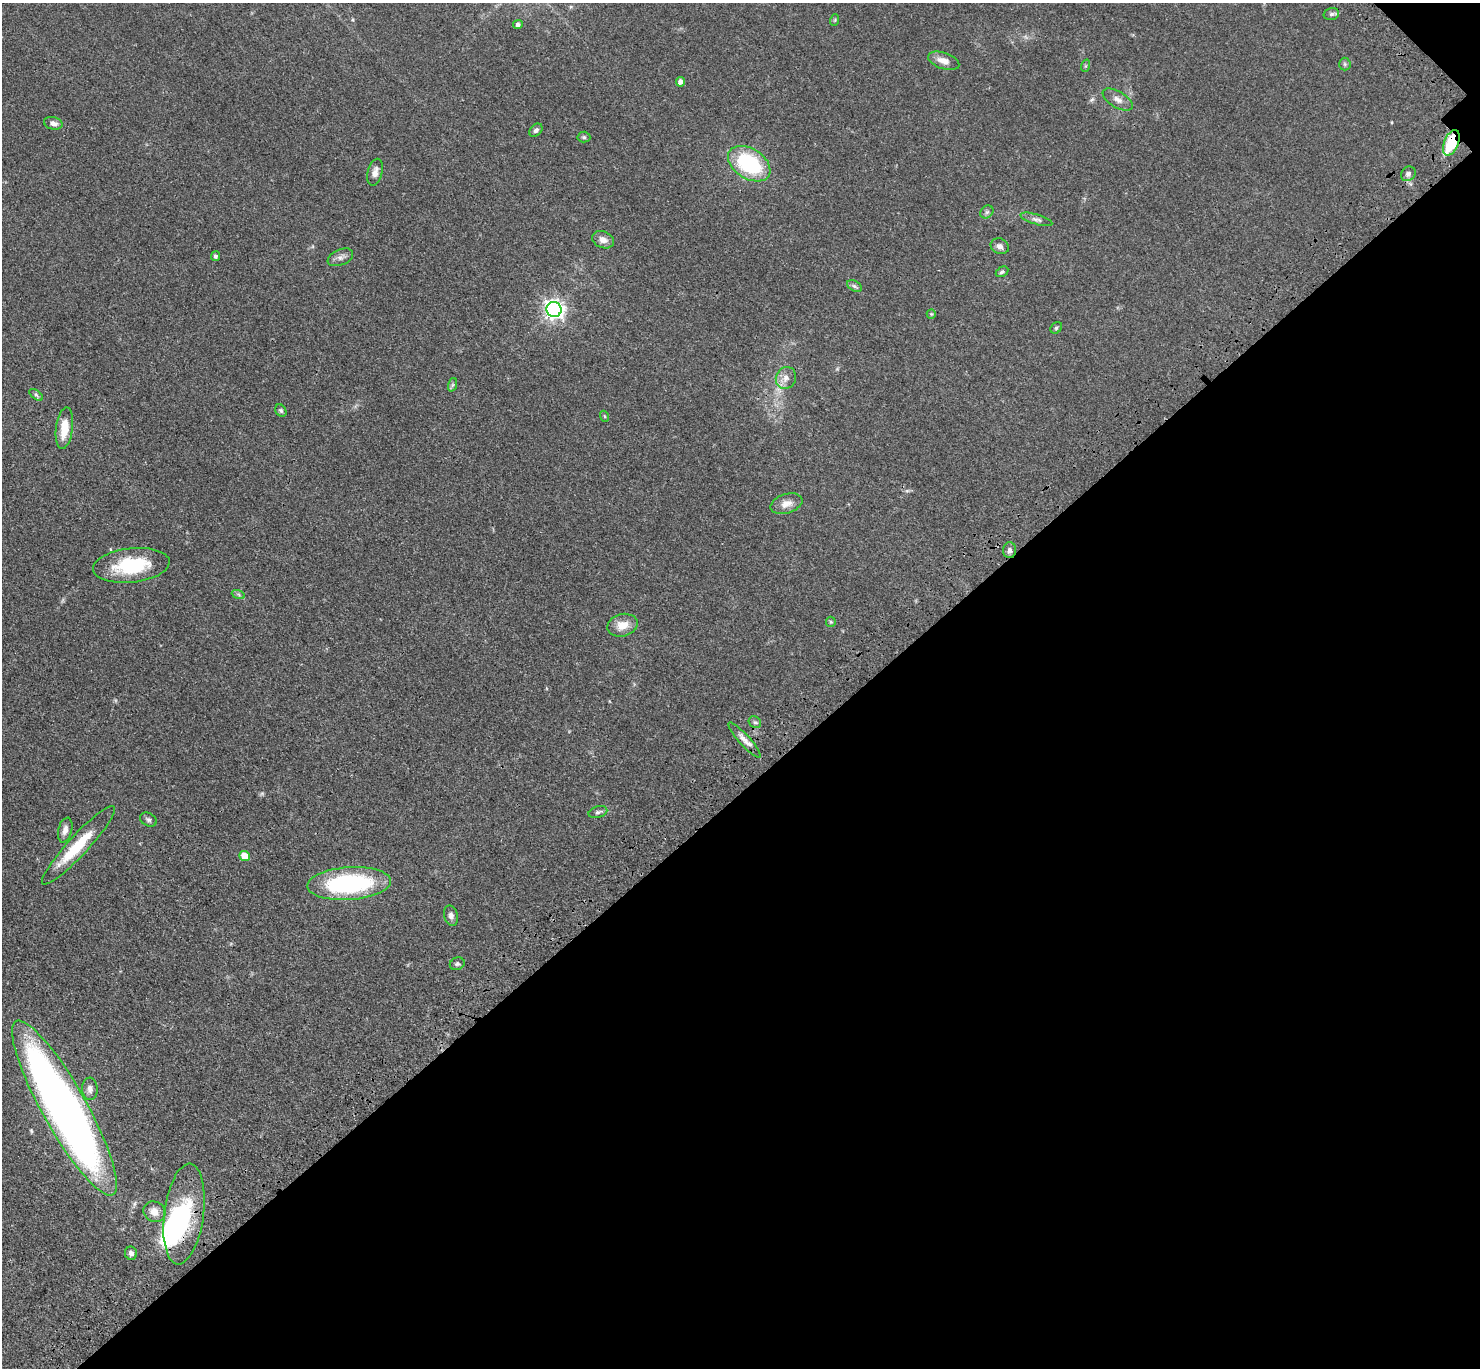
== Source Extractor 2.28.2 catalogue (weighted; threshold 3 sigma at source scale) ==
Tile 12 of 4 x 4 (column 4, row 3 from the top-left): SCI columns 4533-6010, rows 1761-3126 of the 6111 x 6111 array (HDU 1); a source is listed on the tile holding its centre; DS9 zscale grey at full resolution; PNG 1482 x 1370 px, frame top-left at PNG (2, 3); each listed source drawn as its Kron ellipse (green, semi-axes under 4 px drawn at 4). Shown black and unused: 43% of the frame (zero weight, under 3 of 4 exposures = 6% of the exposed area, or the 3 px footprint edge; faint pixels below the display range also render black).
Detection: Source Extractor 2.28.2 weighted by HDU 2 'WHT'; one run over the whole footprint, this tile lists its part. Background 0.0395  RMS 0.0055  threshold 0.0245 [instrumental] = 3 sigma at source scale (4.5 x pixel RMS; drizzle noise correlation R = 1.50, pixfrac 1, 0.05/0.05 arcsec/px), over >= 5 px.
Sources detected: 58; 4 inside a brighter object's white glare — neither listed nor drawn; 1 inside a brighter listed object's ellipse — not listed separately; the other 53 listed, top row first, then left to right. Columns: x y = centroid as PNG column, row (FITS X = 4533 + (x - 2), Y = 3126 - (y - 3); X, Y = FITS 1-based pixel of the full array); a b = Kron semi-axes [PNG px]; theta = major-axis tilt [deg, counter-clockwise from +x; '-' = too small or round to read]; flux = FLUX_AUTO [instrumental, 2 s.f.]
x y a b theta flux
1331 14 8 6 15 1.3
835 20 6 3 71 0.57
518 24 5 4 - 1.7
944 61 16 8 -19 4.4
1345 64 6 6 - 0.98
1085 66 6 4 71 0.68
680 82 4 4 - 2.6
1118 100 17 8 -31 3.6
53 123 9 6 -13 2.5
536 130 7 5 46 1.5
584 137 6 5 - 0.91
1451 143 13 7 67 24
749 164 23 15 -32 47
375 172 14 7 75 3.1
1408 174 8 6 46 1.5
987 212 7 5 45 1.2
1036 219 17 5 -16 2.1
603 240 11 8 -23 3.6
1000 246 9 7 -25 2.4
215 256 5 4 - 1.1
340 257 13 8 23 2.7
1002 272 7 4 29 1
854 286 8 5 -27 1.2
554 309 7 7 - 280
931 314 5 4 - 0.58
1056 328 6 5 - 0.95
786 378 11 10 - 3.9
452 385 7 4 71 0.92
36 395 8 4 -37 1.1
281 411 6 5 - 0.97
604 416 5 3 - 0.58
64 428 21 8 83 10
786 504 16 9 18 4.5
1010 550 8 6 87 1.9
131 565 38 17 6 32
238 594 7 4 -19 0.87
831 622 5 5 - 0.71
622 625 15 11 14 7.2
755 722 7 5 -39 1.1
744 740 23 5 -48 3.7
598 812 9 5 17 1.4
148 820 9 6 -31 1.4
65 830 12 6 75 3
78 845 52 10 47 21
245 856 5 5 - 6.6
349 883 42 16 4 72
451 916 10 6 -75 2.3
457 964 7 6 - 1.1
90 1089 11 8 -87 2.6
64 1108 99 22 -61 460
154 1212 11 10 - 4.9
184 1214 51 19 82 41
131 1253 7 6 - 1.9
Overlapping masked pixels (flux is a lower limit): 2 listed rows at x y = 1451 143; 184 1214
Isophote crosses this tile's border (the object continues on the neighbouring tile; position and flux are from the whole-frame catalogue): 1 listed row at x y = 64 1108